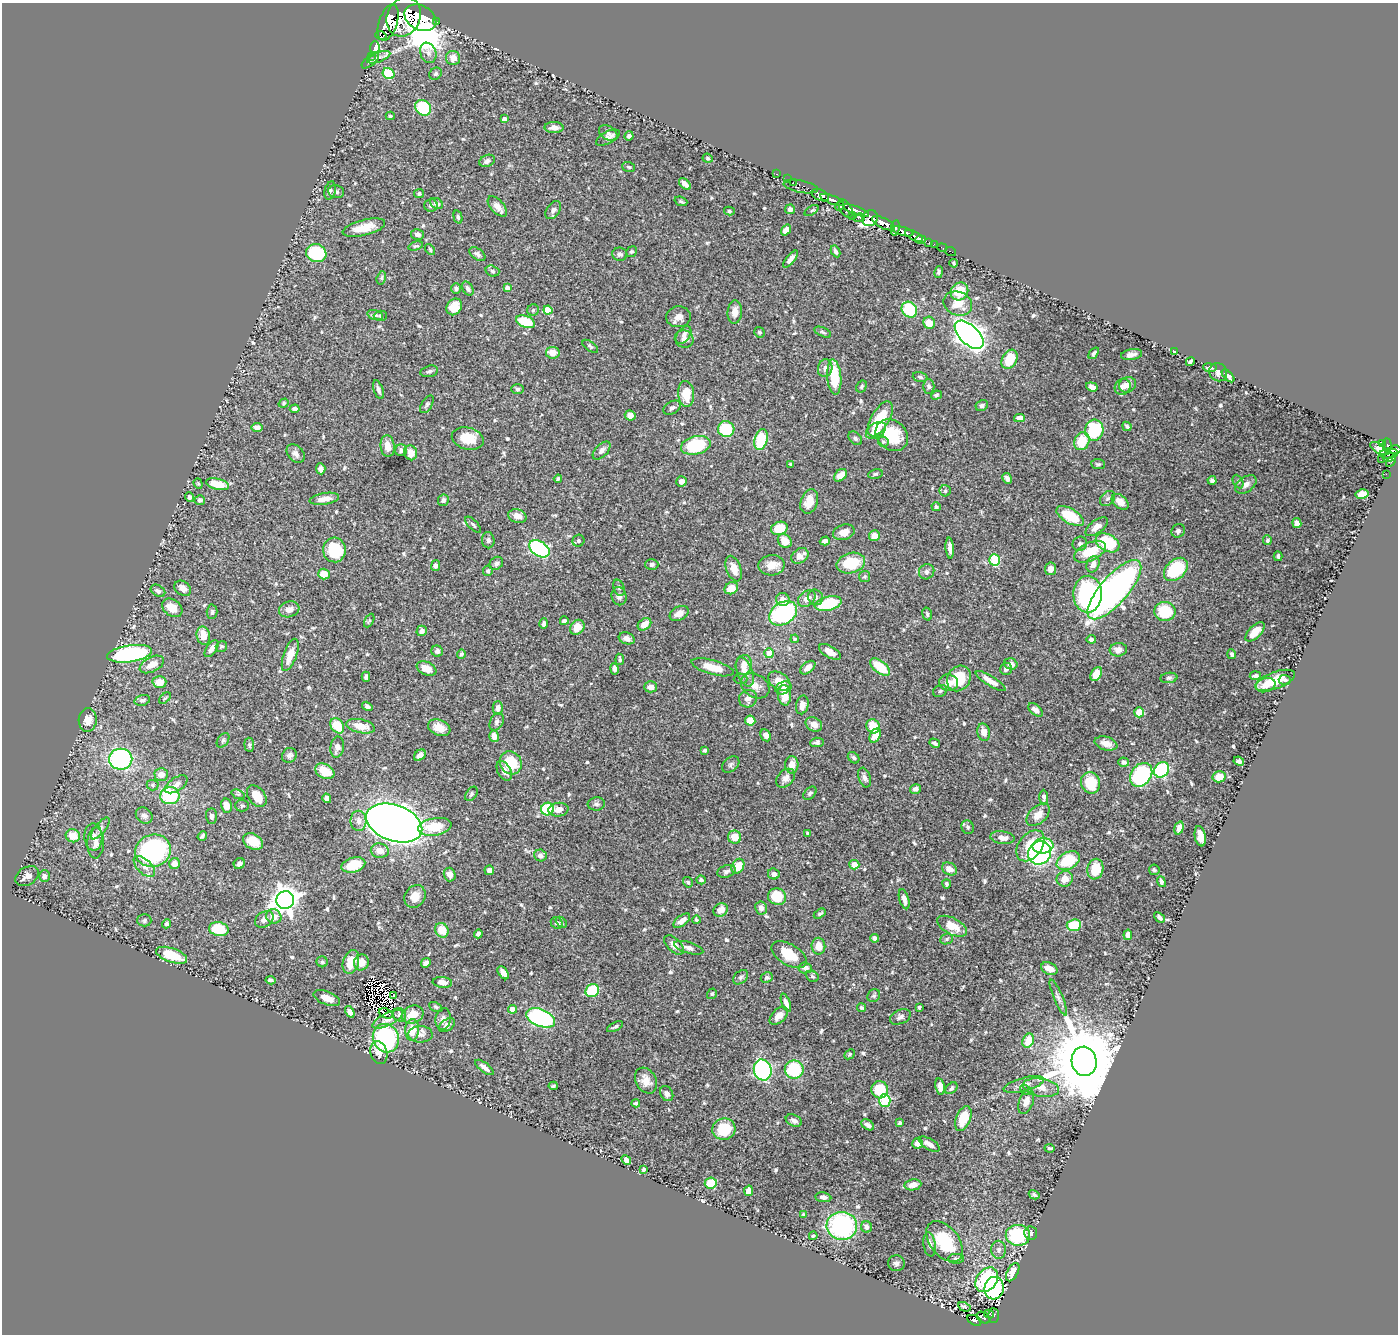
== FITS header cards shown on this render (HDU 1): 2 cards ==
NAXIS1  =                 1396
NAXIS2  =                 1332

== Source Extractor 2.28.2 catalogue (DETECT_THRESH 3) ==
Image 1396 x 1332 px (HDU 1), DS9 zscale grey, 1 PNG px = 1 image px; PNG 1400 x 1336 px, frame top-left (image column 1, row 1332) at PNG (2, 3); each listed source drawn as its Kron ellipse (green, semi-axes under 4 px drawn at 4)
Background 0.548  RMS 0.014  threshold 0.0415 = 3 sigma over >= 5 px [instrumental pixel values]
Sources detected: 627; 3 with non-positive FLUX_AUTO (blend fragments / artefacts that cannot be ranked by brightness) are neither listed nor drawn; of the other 624, the 500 brightest by FLUX_AUTO listed and drawn (124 fainter detections omitted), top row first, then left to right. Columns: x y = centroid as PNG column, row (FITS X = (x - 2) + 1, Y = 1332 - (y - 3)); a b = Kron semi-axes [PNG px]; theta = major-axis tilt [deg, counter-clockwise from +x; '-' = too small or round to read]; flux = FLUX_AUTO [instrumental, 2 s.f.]
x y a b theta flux
404 17 20 16 66 4300
420 18 17 12 -28 3000
388 22 19 9 72 2500
436 22 3 3 - 48
381 35 6 3 -17 19000
375 47 6 5 - 22
428 53 10 8 -68 4.6
371 56 2 2 - 5.8
379 57 12 4 21 3.6
453 58 7 7 - 7.9
370 61 10 5 40 1.8
389 74 6 5 - 47
435 74 6 5 - 1.7
423 108 8 7 - 40
390 116 4 4 - 1.4
504 119 4 4 - 3.6
554 128 9 5 -1 5.9
608 133 10 6 -32 3.6
629 136 5 4 - 2.4
608 138 13 6 28 4.8
708 158 5 4 - 1.5
487 161 8 5 23 4.1
629 167 6 5 - 1.5
777 174 3 2 - 22
788 179 3 2 - 21
793 182 2 2 - 8.6
685 184 7 4 -45 5.1
801 186 17 6 -11 130
330 190 9 5 76 2.4
336 192 8 6 -13 2.6
419 194 5 4 - 1.7
820 195 9 5 -24 940
832 200 12 4 -20 860
681 201 6 4 -20 1.7
437 203 7 5 -31 3.6
431 205 7 6 - 2.5
840 206 5 3 - 160
497 207 12 6 -48 6.8
790 209 5 5 - 4.1
846 209 10 5 -59 380
553 210 10 6 55 3.2
811 210 8 4 34 1.5
856 210 14 4 -20 680
729 211 5 4 - 1.6
853 216 2 2 - 16
458 217 7 4 -75 1.8
859 218 6 4 9 140
870 218 8 7 - 390
883 223 12 5 -26 1400
364 228 22 7 14 19
895 228 8 3 81 240
786 230 6 4 53 5.7
903 231 11 4 -16 650
417 234 6 5 - 3.4
914 236 10 4 -29 160
921 239 5 3 - 110
929 243 3 2 - 22
934 244 2 2 - 6.9
416 246 8 4 15 1.5
942 248 5 2 - 7.8
430 249 6 4 -52 1.4
836 251 6 3 -62 2
951 251 5 3 - 11
631 252 6 5 - 1.5
316 253 10 9 - 65
477 254 9 5 -35 2.9
620 254 7 6 - 2.5
791 259 10 4 50 4.3
954 263 4 3 - 1.4
492 271 7 5 -18 1.8
939 272 6 4 79 1.7
381 278 7 4 74 1.6
456 288 5 4 - 1.8
507 288 4 4 - 5.7
468 289 7 5 -58 3
960 291 9 8 - 21
958 303 15 12 -22 17
454 307 9 7 55 14
533 310 6 5 - 1.7
548 310 4 4 - 18
909 310 8 7 - 40
735 312 11 7 85 8.2
375 315 8 4 -16 2.5
380 316 6 5 - 1.5
678 317 12 10 4 6.4
525 322 10 6 -23 33
929 323 6 5 - 12
759 332 5 5 - 1.7
823 332 9 4 -25 1.8
684 335 10 6 53 4.2
969 335 18 9 -44 680
684 339 9 8 - 5.5
590 346 9 4 -36 1.9
1174 352 4 3 - 1.5
553 353 7 5 -8 11
1094 353 7 4 53 2
1132 355 10 5 9 3.9
1009 359 10 7 60 24
1190 362 5 3 - 1.8
825 368 9 7 77 5
1210 368 7 3 -6 2.4
429 371 9 5 14 2.3
1218 372 9 8 - 4.6
1228 376 8 4 -46 4.8
834 377 18 7 -85 36
920 377 7 4 -16 2
1127 385 9 7 27 5.1
862 386 6 4 58 1.8
929 386 7 5 89 2.5
1092 387 6 4 -19 5.2
1123 387 8 7 - 4.6
517 389 6 5 - 1.7
378 390 10 4 -71 3.3
686 394 13 8 -85 21
936 395 5 4 - 1.8
284 403 5 4 - 1.4
427 404 10 5 57 2.1
982 405 6 5 - 2.6
672 408 9 6 31 3
295 409 5 4 - 3
630 415 5 5 - 5.4
1019 418 5 4 - 4.4
880 419 19 9 60 38
1127 426 5 3 - 1.6
257 427 5 4 - 4.6
726 429 8 8 - 37
876 430 11 7 32 9.5
1094 430 10 9 - 60
892 435 18 14 -42 37
855 438 8 5 -45 2.6
468 439 16 11 -15 21
761 439 11 6 75 41
1082 441 9 7 70 22
883 442 5 5 - 1.8
1383 443 4 3 - 99
696 445 15 9 13 60
388 446 11 7 -83 9.7
1387 446 8 4 -85 190
1379 449 10 4 -32 20
401 450 6 6 - 3.1
602 450 11 6 46 4.1
1395 450 6 4 0 240
411 453 7 6 - 9.1
296 454 10 7 -47 4.3
1389 454 9 5 4 330
1389 457 6 3 7 160
1381 460 2 2 - 8.8
1391 462 6 4 58 52
790 464 3 3 - 1.8
1098 464 7 5 -6 1.7
321 469 5 4 - 4.4
875 474 7 4 11 1.7
1386 474 2 2 - 5.2
840 475 7 5 42 11
1007 478 6 4 -61 3.1
558 479 4 3 - 1.4
1212 480 4 4 - 2.9
681 481 5 5 - 4.5
1238 481 7 5 -63 1.8
198 484 5 4 - 1.4
218 484 12 5 -14 22
1246 484 12 7 37 5.2
945 491 5 5 - 1.6
1362 494 6 5 - 11
189 497 5 4 - 2
324 499 15 6 9 8.7
1108 499 8 6 44 2.5
200 500 5 5 - 2.7
443 500 6 5 - 3.5
809 502 12 8 71 13
1120 502 9 6 -40 9
936 507 4 4 - 1.7
517 516 9 6 -15 7.9
1070 516 15 7 -30 37
1297 523 5 4 - 5
473 525 10 4 -45 2.1
1097 527 13 6 36 7.2
779 528 8 6 17 26
1178 531 7 6 - 2.8
844 532 11 7 17 9.9
874 536 5 5 - 9.1
488 540 8 6 -86 2.5
1267 540 5 4 - 1.9
578 541 6 5 - 2
785 541 7 6 - 12
825 541 5 4 - 3.3
1108 543 13 8 -29 50
1080 544 7 7 - 2.8
950 548 10 4 -85 4.7
539 549 11 7 -33 120
334 550 12 11 - 39
1090 552 17 9 25 26
800 556 9 7 32 7.9
1278 556 5 3 - 2.1
995 560 6 5 - 57
496 563 7 6 - 2.9
851 563 14 10 15 33
652 564 6 5 - 2.4
1093 564 8 6 67 5.4
771 565 13 10 5 10
436 566 5 4 - 2.4
734 568 13 7 -70 10
1050 569 6 5 - 6.2
1176 569 14 9 42 59
488 571 5 5 - 1.8
927 572 8 7 - 2.9
324 574 6 5 - 13
864 577 5 5 - 1.5
183 588 9 7 -37 5.8
619 588 8 5 -70 2.4
731 588 7 5 31 11
1114 590 37 14 49 370
158 591 8 5 -32 2.7
1088 594 18 14 88 130
619 596 9 7 -77 4.4
815 597 8 7 - 2.7
807 599 10 7 39 7.1
783 600 7 6 - 8.5
828 604 14 7 13 52
172 608 11 8 -37 13
289 609 10 7 17 5.6
1165 611 10 9 - 34
212 612 7 5 89 1.9
783 613 15 11 31 130
679 614 10 7 29 6.3
927 614 6 4 -73 1.8
369 621 7 4 63 1.5
564 621 4 4 - 2.3
544 624 5 4 - 2.4
644 624 7 5 39 8.9
577 627 8 6 49 14
422 631 5 5 - 4.3
1255 632 12 6 44 10
203 636 9 6 -77 12
627 638 8 5 -18 4.5
795 639 4 3 - 1.4
1091 639 4 4 - 2.2
221 647 6 5 - 1.6
211 649 9 5 53 5.2
1118 650 9 6 6 5.8
437 651 6 5 - 3
830 652 12 6 -30 9.2
769 653 5 5 - 9.8
129 654 22 8 8 140
461 654 4 3 - 1.7
1232 654 5 4 - 2.1
290 655 17 6 70 13
620 659 6 4 -82 1.6
152 664 13 7 27 11
1011 664 7 5 -17 4.2
744 665 10 8 75 7.8
713 667 22 7 -16 18
880 667 12 6 -37 27
808 668 9 5 39 6.9
427 669 10 6 -24 11
615 669 5 4 - 3
1006 669 6 5 - 3.9
745 672 15 7 -71 12
1096 674 7 5 58 14
1255 676 5 3 - 2.1
366 677 5 4 - 2.3
959 678 13 11 56 33
1169 678 8 5 7 1.8
741 679 7 5 2 1.8
1275 680 21 8 20 21
1285 680 6 5 - 2.3
779 681 12 8 -32 13
991 681 17 5 -32 9
159 682 7 6 - 13
949 683 9 8 - 7.1
1265 685 10 7 18 8
755 686 15 11 -32 9.4
651 687 6 5 - 4.5
783 688 8 6 23 3.8
940 691 7 5 28 2.1
784 695 10 6 -84 14
165 698 7 4 44 1.4
748 699 9 8 - 5.8
142 700 8 5 16 2.5
802 705 9 6 77 7.5
367 706 5 4 - 2.4
498 708 7 5 89 4.7
1035 710 8 5 -42 5.5
1139 712 5 5 - 16
88 720 12 9 85 9
750 721 5 5 - 12
497 722 9 6 63 3.3
814 724 8 7 - 7.4
337 726 8 6 -55 23
361 726 14 7 -13 13
873 726 7 6 - 20
439 728 11 7 -22 12
984 732 8 6 -76 7.8
766 735 6 5 - 4.7
494 736 6 5 - 6.7
875 736 7 5 62 13
223 740 8 5 54 1.8
817 742 7 4 3 2.8
935 743 5 4 - 2.5
1106 743 11 7 -15 7.5
249 745 7 5 -85 1.7
337 747 10 6 81 5.6
705 750 4 4 - 1.9
289 755 8 7 - 3.2
420 755 6 5 - 4.4
854 758 6 5 - 2.1
121 759 11 10 - 130
1239 761 5 4 - 2.7
1124 762 5 4 - 3.2
511 763 12 10 -54 29
731 764 10 6 39 2.4
792 765 9 6 89 7.8
1162 770 8 6 48 71
325 771 10 7 -30 17
504 771 10 6 -62 5.9
161 774 7 6 - 7.3
1141 775 13 10 53 100
1219 777 6 5 - 14
785 778 11 7 45 4.8
864 778 10 6 -71 3.6
1091 783 11 9 -71 31
176 784 13 6 34 5.2
153 785 6 5 - 1.6
915 789 5 4 - 3.5
810 793 8 5 43 2.1
238 794 7 4 -19 1.7
471 794 8 5 56 1.9
170 796 9 8 - 51
257 796 12 8 -53 18
1044 797 7 4 -88 3
327 798 5 4 - 7.1
596 804 8 6 5 2.7
226 806 7 5 -78 8.8
242 806 7 6 - 2.1
548 809 6 6 - 54
558 810 10 7 6 6.8
1038 815 14 8 42 9.4
144 816 9 7 -42 3.9
211 816 8 5 -88 3
358 821 10 8 -88 5.2
394 823 29 18 -20 1600
435 827 17 8 10 24
968 827 7 6 - 2.3
100 828 13 5 51 3.3
1179 828 7 4 74 4.6
808 833 3 3 - 2
73 836 7 6 - 13
202 836 5 3 - 1.8
1200 836 10 5 -80 7.7
93 837 13 9 -87 5.8
734 837 6 6 - 12
1002 838 12 6 -7 7.1
253 842 10 7 -28 22
96 843 15 8 88 6.5
1030 846 17 11 52 28
1043 846 10 7 8 37
153 851 18 16 21 160
380 851 9 7 -9 8.1
1039 853 12 11 - 140
540 855 6 6 - 4.2
1068 861 12 8 31 39
175 864 5 5 - 7.2
239 864 6 5 - 3.1
353 865 12 7 15 21
854 865 5 4 - 11
738 866 8 5 59 16
144 867 13 7 -44 6.2
950 869 8 6 -29 6.9
1095 869 10 8 79 23
489 870 5 5 - 3.2
1154 870 5 5 - 1.5
726 871 9 6 18 3
774 874 6 5 - 3.6
450 875 7 6 - 6.2
27 876 13 8 32 6.1
44 876 6 5 - 4.2
1065 879 8 7 - 7.6
701 880 5 4 - 2.4
688 882 5 4 - 1.7
1161 882 6 4 -69 2.5
947 884 4 3 - 1.5
415 896 12 10 54 11
777 897 9 8 - 23
904 899 10 5 -74 4.4
285 900 9 8 - 990
761 908 6 6 - 5
721 910 8 6 31 8.6
820 914 6 4 31 1.9
274 916 8 7 - 7.8
1159 917 6 4 -42 2.5
264 919 10 7 37 4.8
144 920 7 6 - 2
696 920 4 4 - 1.6
682 921 10 5 37 6
561 922 6 4 -41 1.5
557 923 6 5 - 2.9
166 924 4 4 - 2
1074 925 7 6 - 29
952 926 16 8 -27 16
219 929 10 7 -12 33
442 930 7 6 - 16
478 934 5 4 - 2.9
1128 935 5 4 - 4.6
874 938 4 4 - 3.1
947 939 6 5 - 1.9
674 945 12 6 -44 6.2
818 946 8 7 - 11
689 948 15 5 -16 4.3
172 955 16 7 -19 24
789 955 19 10 -32 26
322 962 5 5 - 1.7
351 962 12 8 72 16
361 962 8 7 - 9
426 963 5 4 - 4.2
805 968 7 5 -5 4.7
1049 969 8 6 -26 10
503 973 7 4 -56 6.3
812 976 7 5 -31 1.8
741 977 8 6 41 2.5
767 977 6 5 - 1.8
270 980 5 3 - 1.8
442 982 10 5 -6 8.2
592 991 7 6 - 47
712 994 5 4 - 1.4
393 995 3 2 - 1.4
874 996 7 5 42 2
1058 997 19 4 -67 4.1
327 998 14 6 -22 9.3
786 1003 10 4 -69 4.9
436 1007 7 4 -28 1.6
919 1007 3 3 - 1.4
861 1008 4 3 - 1.6
512 1009 4 4 - 14
350 1012 6 4 -56 5
386 1013 7 4 -21 4.5
400 1015 7 6 - 3.8
413 1015 11 8 22 13
779 1016 11 6 43 7.8
900 1017 11 7 24 3.4
541 1018 15 8 -22 130
388 1019 17 6 26 5.4
443 1019 11 7 80 4.6
447 1025 9 5 37 3.8
615 1027 9 4 28 1.8
412 1030 11 7 88 16
420 1034 12 8 -2 4.7
386 1038 14 13 - 130
1028 1041 7 5 63 17
379 1053 11 8 -74 7.4
849 1054 6 4 44 1.4
1084 1061 15 12 -78 13000
484 1067 11 4 -38 4.8
763 1070 10 9 - 170
794 1070 9 9 - 48
646 1081 14 10 -60 8.7
1024 1084 21 7 15 6.5
553 1086 4 3 - 1.4
940 1087 8 4 -80 5.3
951 1088 7 5 41 2.1
1041 1088 18 9 -10 9
880 1090 8 8 - 26
1026 1090 6 4 -33 1.4
667 1094 8 6 -60 3.4
885 1101 6 5 - 75
1026 1102 13 7 69 7.7
636 1103 4 3 - 1.7
963 1119 13 7 68 21
794 1121 8 5 -24 3.5
900 1123 4 3 - 1.9
868 1125 7 4 -33 3.3
724 1129 12 10 15 29
918 1143 5 5 - 6.8
929 1144 12 5 -31 7
1050 1148 5 3 - 1.4
626 1160 5 4 - 4
643 1169 4 3 - 1.4
711 1183 6 5 - 27
913 1185 8 5 10 7
749 1191 5 4 - 9
1034 1195 6 3 -30 1.8
823 1197 8 5 -8 4.1
803 1214 4 4 - 1.5
842 1226 15 14 - 140
866 1227 6 5 - 4.8
1031 1233 7 6 - 3
1018 1235 12 10 -6 60
813 1236 4 3 - 1.4
945 1242 23 14 -51 42
930 1244 12 6 -82 4.3
998 1250 9 7 89 3.5
956 1259 8 5 1 2.7
896 1263 8 8 - 3
1013 1272 10 5 61 9.8
987 1280 13 10 52 91
994 1288 11 9 84 130
964 1307 6 3 -27 1.7
989 1314 5 3 - 31
993 1315 7 5 -89 99
983 1318 7 5 -37 87
974 1320 7 4 -29 99
At the frame edge (FLAGS 8, measured only in part): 1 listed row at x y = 1395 450
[124 fainter detections neither listed nor drawn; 3 non-positive-flux detections neither listed nor drawn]